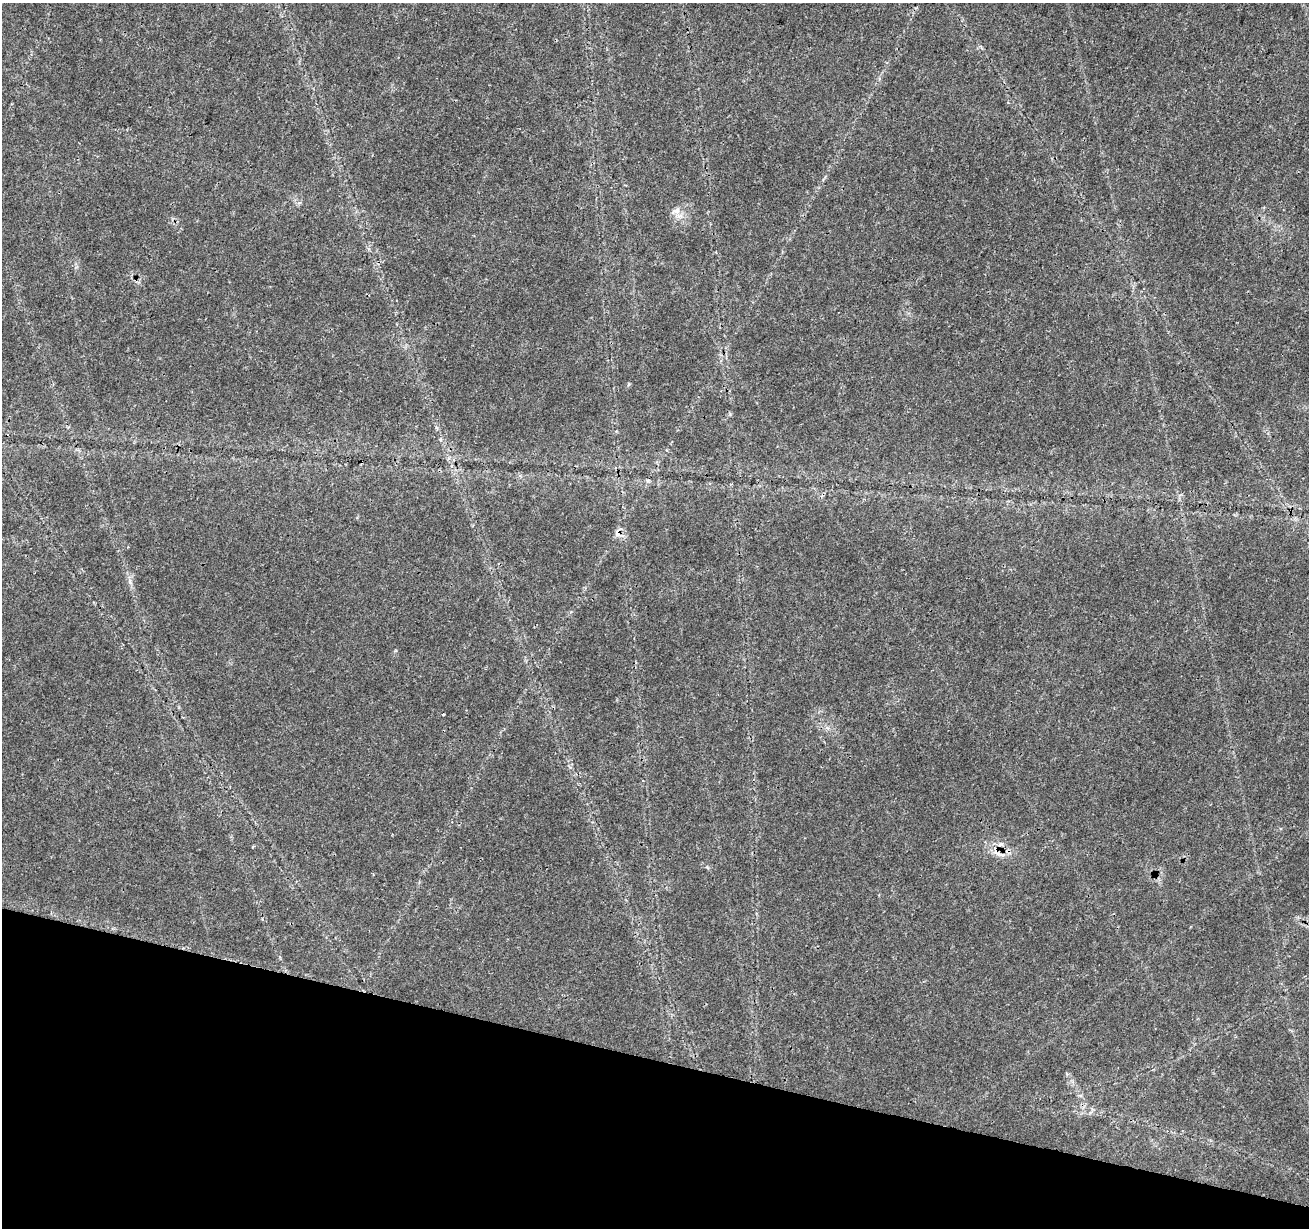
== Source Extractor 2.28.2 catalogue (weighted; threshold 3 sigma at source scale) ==
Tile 15 of 4 x 4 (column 3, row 4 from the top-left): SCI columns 2623-3929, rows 284-1509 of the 5237 x 5409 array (HDU 1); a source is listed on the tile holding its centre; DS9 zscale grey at full resolution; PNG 1311 x 1230 px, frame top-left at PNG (2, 3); no overlay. Shown black and unused: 14% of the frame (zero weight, under 3 of 4 exposures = <1% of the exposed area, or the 3 px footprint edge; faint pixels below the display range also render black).
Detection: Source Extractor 2.28.2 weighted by HDU 2 'WHT'; one run over the whole footprint, this tile lists its part. Background 0.0269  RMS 0.0024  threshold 0.0107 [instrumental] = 3 sigma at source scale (4.5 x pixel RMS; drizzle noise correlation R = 1.50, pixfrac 1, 0.0396/0.0396 arcsec/px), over >= 5 px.
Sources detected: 6; all 6 listed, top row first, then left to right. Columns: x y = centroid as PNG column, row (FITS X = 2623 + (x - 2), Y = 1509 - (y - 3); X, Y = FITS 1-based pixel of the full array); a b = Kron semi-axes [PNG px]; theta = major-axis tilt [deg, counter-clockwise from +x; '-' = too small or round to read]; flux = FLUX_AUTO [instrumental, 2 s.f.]
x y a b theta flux
676 211 13 7 18 1.5
618 533 15 7 71 1.4
130 581 10 4 -77 0.74
443 714 3 2 - 0.42
1000 844 7 5 21 0.67
998 853 20 6 -31 1.9
Overlapping masked pixels (flux is a lower limit): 2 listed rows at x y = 618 533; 998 853